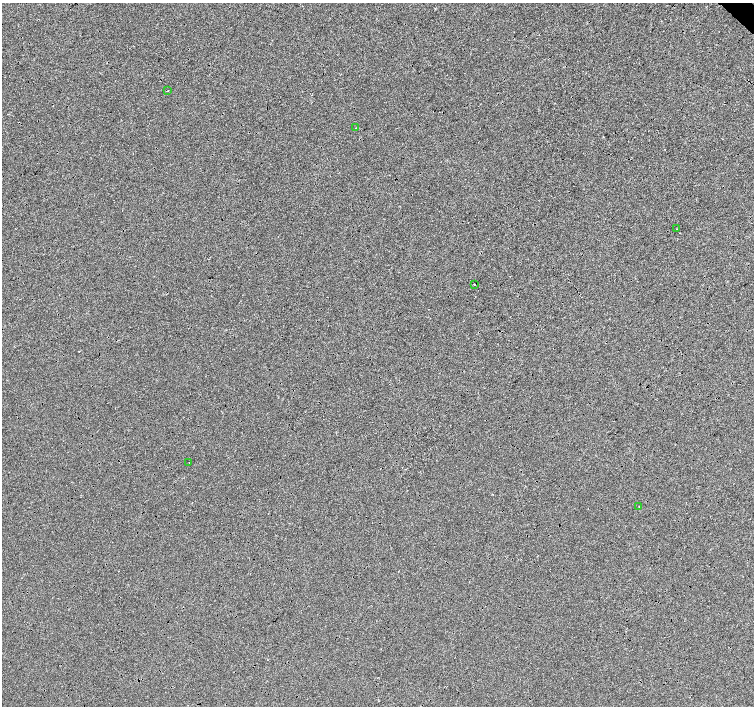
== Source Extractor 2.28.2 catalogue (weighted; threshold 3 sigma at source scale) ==
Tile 10 of 4 x 4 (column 2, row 3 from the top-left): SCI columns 1512-3015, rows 1635-3042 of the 6027 x 6019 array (HDU 1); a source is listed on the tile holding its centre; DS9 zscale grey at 2 x 2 block average (1 PNG px = mean of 2 x 2 image px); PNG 756 x 708 px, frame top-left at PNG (2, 3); each listed source drawn as its Kron ellipse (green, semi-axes under 4 px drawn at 4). Shown black and unused: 1% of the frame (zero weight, under 3 of 4 exposures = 2% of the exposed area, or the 3 px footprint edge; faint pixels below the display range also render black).
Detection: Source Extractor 2.28.2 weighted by HDU 2 'WHT'; one run over the whole footprint, this tile lists its part. Background -0.0011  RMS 0.0063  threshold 0.0285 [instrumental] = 3 sigma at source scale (4.5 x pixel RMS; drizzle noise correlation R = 1.50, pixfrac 1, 0.0396/0.0396 arcsec/px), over >= 5 px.
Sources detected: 6; all 6 listed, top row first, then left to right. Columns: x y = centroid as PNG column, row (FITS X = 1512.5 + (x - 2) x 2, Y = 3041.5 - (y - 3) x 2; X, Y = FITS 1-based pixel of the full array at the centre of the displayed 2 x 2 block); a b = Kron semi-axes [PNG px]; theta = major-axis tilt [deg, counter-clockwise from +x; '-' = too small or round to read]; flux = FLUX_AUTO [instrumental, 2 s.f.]
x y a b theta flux
168 90 2 2 - 1.7
356 128 2 2 - 1.2
677 229 2 2 - 0.69
474 284 2 2 - 1.2
189 462 2 2 - 0.42
639 506 2 2 - 0.57